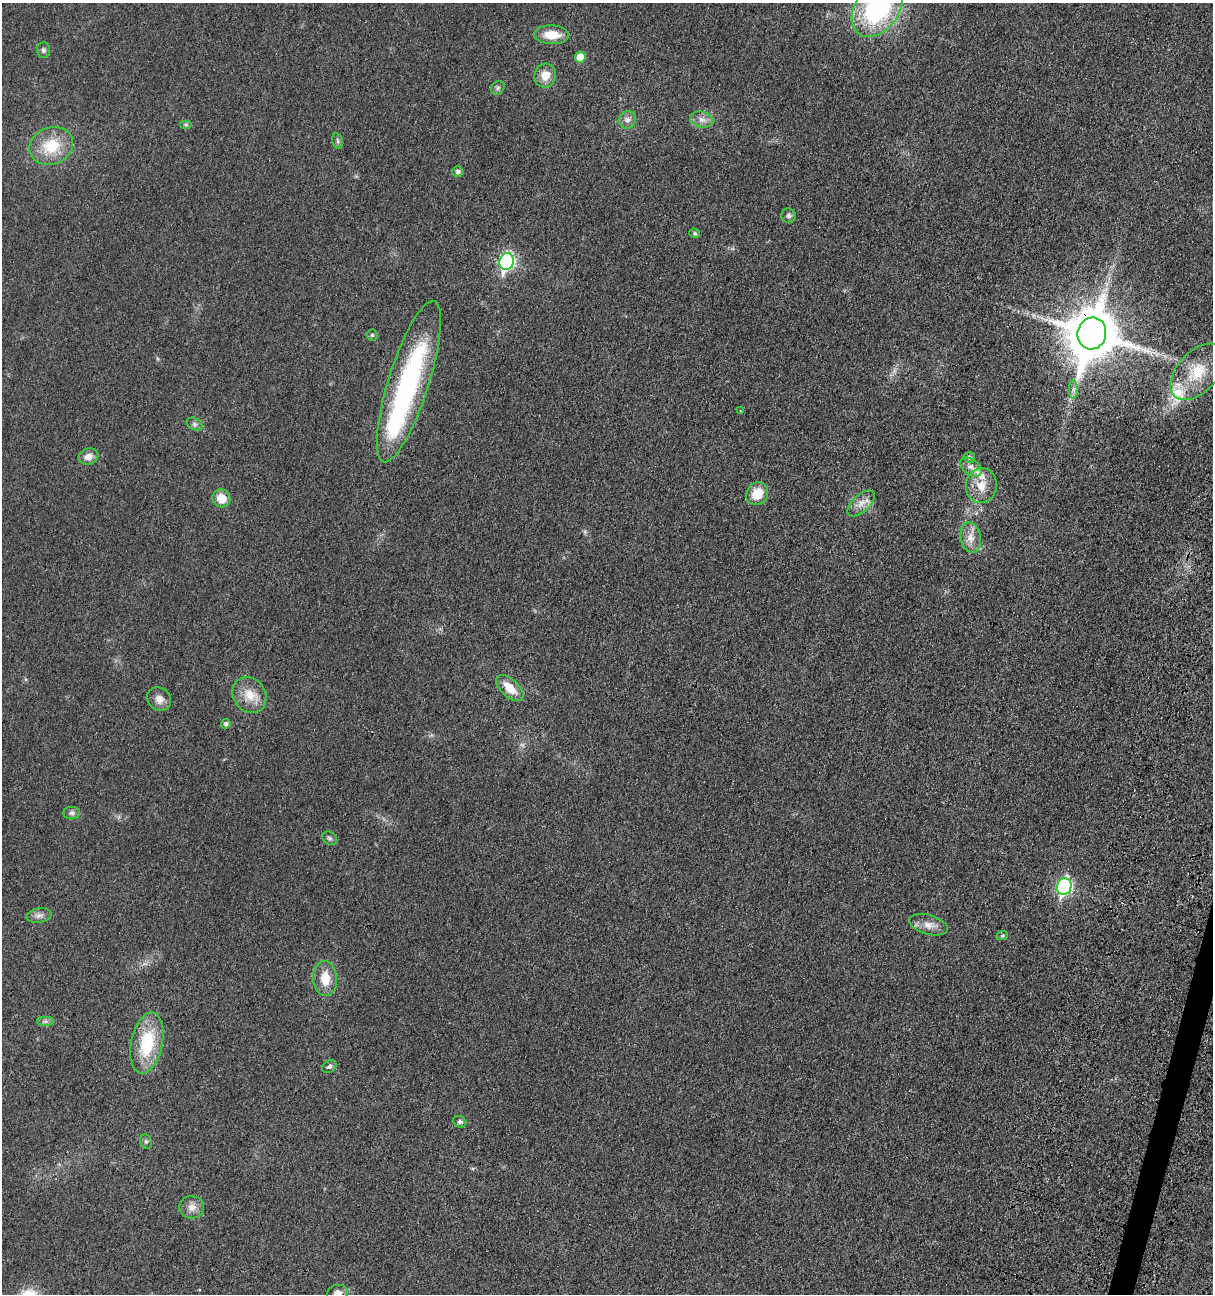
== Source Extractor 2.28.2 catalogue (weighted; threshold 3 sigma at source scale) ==
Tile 6 of 4 x 4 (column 2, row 2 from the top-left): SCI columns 1635-2845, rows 2761-4052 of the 5538 x 5518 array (HDU 1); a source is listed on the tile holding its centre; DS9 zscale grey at full resolution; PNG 1215 x 1296 px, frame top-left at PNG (2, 3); each listed source drawn as its Kron ellipse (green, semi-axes under 4 px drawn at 4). Shown black and unused: <1% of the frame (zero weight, under 3 of 4 exposures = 11% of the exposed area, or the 3 px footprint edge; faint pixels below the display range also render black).
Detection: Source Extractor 2.28.2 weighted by HDU 2 'WHT'; one run over the whole footprint, this tile lists its part. Background 0.0292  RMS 0.0053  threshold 0.024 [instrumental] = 3 sigma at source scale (4.5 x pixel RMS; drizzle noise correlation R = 1.50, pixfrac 1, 0.05/0.05 arcsec/px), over >= 5 px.
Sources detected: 51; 1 inside a brighter object's white glare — neither listed nor drawn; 2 inside a brighter listed object's ellipse — not listed separately; the other 48 listed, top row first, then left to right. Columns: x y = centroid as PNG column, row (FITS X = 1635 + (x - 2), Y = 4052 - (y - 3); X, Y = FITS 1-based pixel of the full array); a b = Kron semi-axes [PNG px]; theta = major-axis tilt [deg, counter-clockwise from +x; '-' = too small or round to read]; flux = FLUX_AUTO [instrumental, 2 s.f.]
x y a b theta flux
877 8 32 22 55 76
551 35 17 9 -2 9.7
43 50 7 6 - 1.4
580 57 5 5 - 8.7
545 75 12 10 75 6.1
498 88 7 6 - 1.2
627 120 9 8 - 2.5
702 120 12 7 -12 3
186 125 6 4 0 0.84
338 141 8 5 -75 1.1
51 146 22 18 20 18
458 172 5 5 - 1.8
789 216 7 7 - 1.5
695 233 5 5 - 0.9
507 262 9 7 73 110
1092 333 16 14 73 2700
372 335 5 5 - 0.73
1197 372 33 20 48 20
409 382 84 20 73 98
1073 389 9 4 -90 1.8
741 411 3 3 - 0.52
194 424 8 5 -27 1.5
88 457 10 8 16 3.9
969 457 6 5 - 1.4
971 467 12 7 -39 3.3
981 485 17 15 83 8.8
757 494 12 10 52 10
221 498 9 8 - 7.6
861 503 17 8 44 4.6
971 538 15 10 -79 5.2
510 688 16 8 -41 8.7
249 695 19 16 -57 9.5
159 699 13 11 -41 3.9
226 724 5 4 - 1.6
72 813 8 6 0 1.4
329 838 8 6 -32 1.2
1064 886 8 7 - 99
39 915 12 7 11 2.4
928 925 20 9 -16 4.9
1002 936 6 3 19 0.63
325 979 17 12 -85 9.4
46 1021 8 4 0 1.4
147 1043 31 15 78 28
329 1067 8 5 31 1.3
460 1122 7 5 -22 1.1
146 1141 7 5 -68 1.2
192 1207 12 11 - 4
337 1293 10 8 14 3
Overlapping masked pixels (flux is a lower limit): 1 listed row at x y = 1092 333
Isophote crosses this tile's border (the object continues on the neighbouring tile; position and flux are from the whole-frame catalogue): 2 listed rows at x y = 877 8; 337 1293